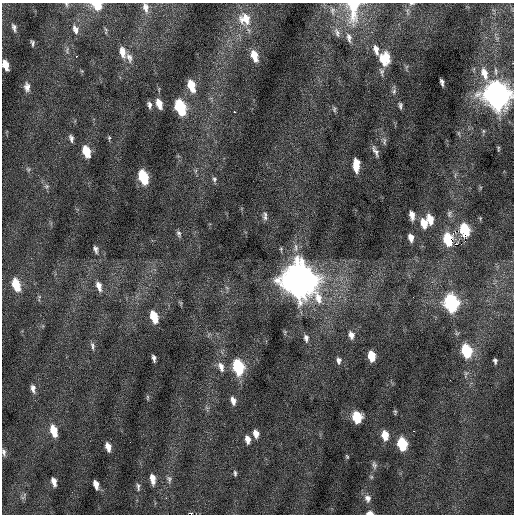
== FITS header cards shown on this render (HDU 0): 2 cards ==
NAXIS1  =                  512 / Axis length
NAXIS2  =                  512 / Axis length

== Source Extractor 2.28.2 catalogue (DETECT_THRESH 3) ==
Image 512 x 512 px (HDU 0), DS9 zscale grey, 1 PNG px = 1 image px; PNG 516 x 516 px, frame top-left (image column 1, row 512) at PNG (2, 3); no overlay
Background 0.0168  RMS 0.76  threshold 2.27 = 3 sigma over >= 5 px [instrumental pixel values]
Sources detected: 107; all 107 listed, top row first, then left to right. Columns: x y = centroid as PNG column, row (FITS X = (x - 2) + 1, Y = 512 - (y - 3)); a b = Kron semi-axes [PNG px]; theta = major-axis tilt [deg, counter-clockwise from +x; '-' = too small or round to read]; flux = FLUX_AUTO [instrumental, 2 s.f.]
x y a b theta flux
66 4 7 5 -72 92
412 4 8 3 -4 72
97 5 8 6 -31 1400
145 7 13 8 -77 360
353 10 41 18 88 2300
332 11 13 8 -80 300
407 11 13 5 -84 180
245 19 17 16 - 970
14 27 11 6 -73 190
75 29 13 8 -69 310
106 31 12 3 -87 87
337 33 14 7 -73 280
349 38 15 7 -80 340
32 43 6 3 -80 110
67 50 10 5 90 160
376 50 13 6 -75 350
122 52 14 7 -78 480
76 56 3 2 - 660
254 56 12 6 -72 760
129 58 14 8 -70 320
385 59 13 11 83 1400
6 65 9 5 -73 700
381 72 12 7 -79 180
484 73 17 8 -72 640
442 82 7 4 -78 160
191 86 11 6 -73 1200
27 87 12 7 -86 290
394 91 9 6 78 140
497 95 13 11 -69 45000
159 104 10 6 -71 560
149 105 9 6 -79 180
400 106 8 4 -86 130
180 107 11 7 -71 4300
334 109 8 5 -82 98
234 111 3 3 - 170
459 133 7 4 -89 77
71 138 9 5 -78 180
109 138 6 4 89 71
384 141 11 5 -87 140
498 148 7 4 -80 70
86 151 10 6 -72 1200
375 151 13 4 -64 220
356 165 12 6 90 770
28 169 8 5 -64 110
195 171 7 4 71 79
143 177 11 6 -71 2800
214 179 7 6 - 130
46 186 8 7 - 140
449 214 10 7 80 180
412 215 9 5 -82 360
265 216 11 5 89 170
430 219 10 7 -74 710
424 223 11 7 -74 750
464 230 9 7 -78 2500
459 231 4 2 - 2600
179 234 8 5 -74 130
451 237 3 3 - 1000
411 238 8 5 -78 330
448 239 11 6 -76 2000
455 244 3 3 - 210
461 244 2 2 - 69
296 248 13 7 90 290
96 249 9 5 -74 170
299 280 16 15 - 89000
16 284 12 7 -72 1400
99 286 12 6 -73 390
227 288 7 4 -19 81
451 303 10 8 -78 9300
154 317 10 6 -72 1200
351 335 10 7 -74 310
306 338 10 6 -79 210
92 346 11 5 -80 150
466 351 9 7 -75 3100
371 356 8 6 -80 1100
154 358 7 3 -79 150
339 360 9 6 -88 190
495 361 5 4 - 110
221 367 14 7 -71 340
238 367 10 7 -76 4300
33 388 10 5 -79 230
147 397 8 3 -90 65
233 401 10 6 -77 280
395 412 7 4 -90 74
357 417 8 7 - 2000
53 431 11 6 -74 1000
413 431 2 2 - 310
256 434 8 6 -78 360
385 435 9 6 -79 770
247 439 9 6 -78 340
130 442 2 2 - 26
402 444 9 6 -77 2500
108 447 8 5 -76 390
4 452 9 5 -81 150
347 457 4 3 - 56
374 465 11 6 -76 150
235 473 7 3 -84 91
371 477 6 5 - 66
152 479 9 5 -83 420
169 479 10 7 -83 160
54 482 8 4 -75 320
96 484 8 4 -74 400
138 487 11 4 -82 130
23 497 8 4 38 97
166 498 2 2 - 210
368 498 10 8 -72 260
369 513 6 4 0 250
191 514 2 2 - 410
At the frame edge (FLAGS 8, measured only in part): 10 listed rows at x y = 66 4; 412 4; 97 5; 145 7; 353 10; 6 65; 497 95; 4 452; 369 513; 191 514